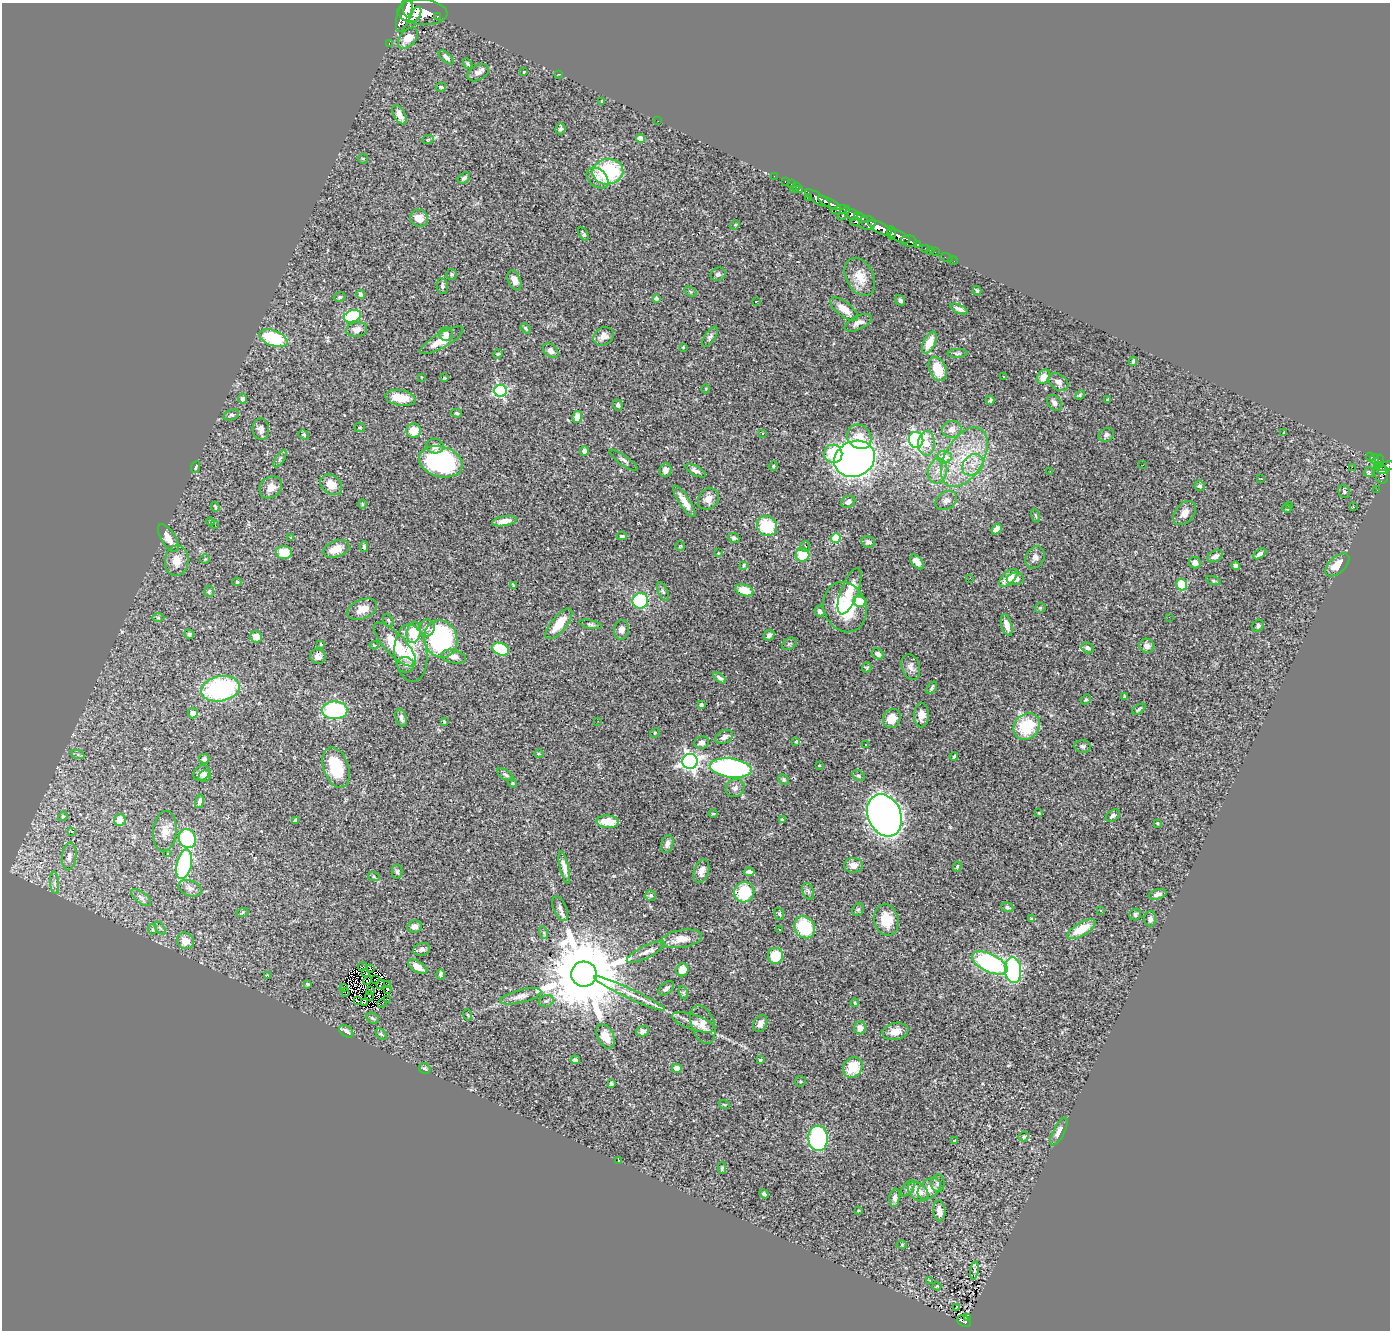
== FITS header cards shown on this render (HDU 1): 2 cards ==
NAXIS1  =                 1388
NAXIS2  =                 1328

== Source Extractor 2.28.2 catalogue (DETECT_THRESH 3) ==
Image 1388 x 1328 px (HDU 1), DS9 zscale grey, 1 PNG px = 1 image px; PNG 1392 x 1332 px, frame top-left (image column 1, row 1328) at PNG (2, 3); each listed source drawn as its Kron ellipse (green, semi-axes under 4 px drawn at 4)
Background 0.853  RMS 0.038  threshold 0.115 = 3 sigma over >= 5 px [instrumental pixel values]
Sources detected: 386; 2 with non-positive FLUX_AUTO (blend fragments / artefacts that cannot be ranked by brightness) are neither listed nor drawn; the other 384 listed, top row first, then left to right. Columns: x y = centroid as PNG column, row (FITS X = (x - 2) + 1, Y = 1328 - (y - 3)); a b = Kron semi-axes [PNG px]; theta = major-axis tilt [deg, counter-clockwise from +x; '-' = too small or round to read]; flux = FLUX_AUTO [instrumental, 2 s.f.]
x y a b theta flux
408 8 9 5 -86 1400
422 12 25 12 -4 4000
404 13 19 6 73 2000
415 15 8 5 57 1200
437 16 3 2 - 76
408 38 12 8 47 34
389 44 3 2 - 15
446 57 9 4 -42 9.5
468 64 6 4 -59 3.7
524 72 3 2 - 2.1
478 73 11 7 30 12
558 74 3 2 - 3.1
441 87 5 4 - 3.2
602 101 3 2 - 2.4
399 115 10 5 -62 20
658 121 2 2 - 3.3
560 129 5 5 - 5.9
428 139 6 3 20 2.5
640 139 4 4 - 34
363 159 5 5 - 3.1
608 172 15 12 9 200
774 176 2 2 - 5.6
464 178 7 5 36 7.4
597 178 12 9 -43 18
785 182 3 2 - 17
791 184 2 2 - 11
796 187 3 2 - 28
793 190 3 2 - 42
800 190 3 3 - 28
809 198 2 2 - 6.3
817 198 14 5 -32 1000
829 203 13 4 -27 770
840 210 9 4 11 240
844 213 8 4 52 320
852 214 6 5 - 330
419 218 9 8 - 23
861 218 7 3 -29 310
855 222 5 3 - 130
867 223 8 7 - 570
735 225 5 4 - 2.8
880 228 12 5 -28 1500
891 233 7 4 -85 380
583 234 7 3 -62 5.6
899 236 12 5 -26 790
909 241 8 6 -17 180
917 244 3 3 - 120
926 248 3 3 - 26
930 250 3 2 - 15
935 252 2 2 - 6.4
946 257 6 3 -18 11
953 261 5 2 - 8.2
451 274 5 5 - 3.9
718 274 8 6 26 7.4
860 277 20 13 -63 44
514 280 10 6 -66 17
442 286 8 5 -81 6.4
977 291 5 3 - 3.3
691 292 7 4 -32 3.4
361 294 4 4 - 8.7
340 297 6 4 15 4.2
656 298 4 4 - 5.8
900 300 6 4 -50 6.2
756 301 3 3 - 9.6
844 309 17 7 -38 29
959 309 9 4 -22 9.2
352 316 9 6 17 150
858 323 15 6 25 15
526 328 5 3 - 3.7
357 330 10 7 8 15
446 334 7 6 - 12
603 336 10 8 33 17
710 337 11 5 56 7.6
273 338 15 7 -21 160
442 340 24 7 30 39
929 343 12 6 63 40
683 347 4 3 - 2
551 351 9 6 -40 11
958 353 10 4 2 5.6
498 354 5 4 - 2.9
1133 361 4 3 - 3.7
938 369 13 8 -65 61
421 377 3 2 - 1.7
1004 377 3 3 - 11
1044 377 8 5 54 24
445 378 4 2 - 1.9
1058 382 11 7 -37 12
706 389 4 3 - 2
501 391 6 6 - 380
1080 395 5 3 - 2.7
400 398 15 7 -9 50
242 399 5 4 - 9.2
990 400 4 3 - 4.2
1108 400 3 3 - 3.9
1054 403 9 6 -55 10
618 405 5 5 - 7.1
456 413 5 4 - 3.6
231 415 8 5 19 5
577 417 6 5 - 31
360 427 5 4 - 3.2
261 429 11 8 -84 13
952 430 10 8 11 19
414 431 7 7 - 40
762 433 3 3 - 6.9
1284 433 3 2 - 2.5
304 435 6 4 -38 3.7
1106 435 8 6 28 6.7
859 437 13 11 -47 45
916 440 8 7 - 570
926 443 12 8 87 36
435 446 9 7 -9 12
584 451 5 4 - 8.3
833 454 9 9 - 68
944 457 7 6 - 34
964 457 33 19 60 130
1370 457 4 3 - 48
280 459 10 4 56 4.8
855 459 21 17 23 1700
1375 459 5 4 - 140
624 460 17 4 -35 8.6
1379 461 7 4 75 120
441 462 22 15 -16 360
973 465 12 9 48 28
1143 465 3 2 - 1.8
773 466 5 4 - 3.1
1386 466 9 4 9 370
196 467 6 4 70 3.9
1352 467 2 2 - 1400
1382 469 6 2 -23 170
665 470 7 6 - 14
695 471 11 5 -28 10
937 471 12 9 75 24
1050 471 2 2 - 1.7
1369 472 5 5 - 3.5
1381 473 11 6 -74 380
1261 479 3 2 - 2.8
331 485 12 9 -40 33
1200 486 5 5 - 5.8
271 487 12 10 40 24
1377 490 2 2 - 4.9
1344 492 7 5 -57 4.8
708 499 11 9 49 21
946 500 12 8 34 15
684 501 18 5 -56 30
848 502 7 5 26 10
362 504 5 3 - 2.3
1289 506 3 3 - 2.5
215 507 5 3 - 3.1
1353 507 3 3 - 2.8
1287 509 4 3 - 3.2
1185 513 14 9 50 23
1036 516 7 3 -71 3.5
211 521 4 4 - 3.3
504 521 12 5 9 20
215 525 3 2 - 4
767 526 10 9 - 110
996 529 6 4 52 19
622 536 5 3 - 4.8
291 537 3 3 - 8.7
168 538 15 7 -58 23
734 538 6 5 - 8.4
836 538 5 5 - 97
868 542 7 5 -11 7.5
680 546 5 5 - 2.5
805 546 5 5 - 4.7
364 547 5 4 - 4.1
336 549 13 8 20 34
284 553 8 6 -6 43
718 553 3 2 - 2
1260 554 7 4 33 8.4
802 555 7 6 - 70
1215 556 8 5 27 9.9
1035 557 11 9 62 12
205 559 5 4 - 2.6
177 561 15 12 86 33
917 562 8 5 -49 18
1195 563 6 5 - 15
744 565 4 4 - 2.9
1337 565 14 8 42 34
1236 566 4 4 - 14
970 578 2 2 - 1.8
1008 578 11 6 43 37
1015 579 8 6 4 16
1213 580 7 3 -19 3.6
237 582 5 4 - 3.6
513 585 4 2 - 2.7
1182 585 6 5 - 69
744 590 9 5 -18 39
209 591 6 5 - 4.5
663 591 10 4 -66 4.9
850 591 25 8 69 41
640 601 8 7 - 160
860 601 6 5 - 54
845 607 26 21 -69 140
1040 608 5 5 - 3.6
362 609 16 9 22 27
820 611 6 4 -66 6.9
158 617 6 4 0 3.9
1169 617 2 2 - 1.5
388 620 7 4 -60 4.3
559 624 19 7 50 50
590 624 11 4 -12 5.2
1007 625 11 5 -74 21
1258 626 6 5 - 5.7
427 628 8 7 - 11
621 630 10 7 80 14
414 632 11 7 80 100
189 634 5 4 - 4.5
769 635 6 4 44 8
256 637 6 6 - 22
441 639 19 16 -69 370
321 644 3 2 - 2
395 644 29 10 -46 100
789 644 7 5 34 4.8
374 645 4 3 - 2.6
1147 646 7 7 - 11
1088 648 6 5 - 8.2
501 649 9 6 -23 130
411 653 29 16 -84 70
878 654 6 5 - 9.1
318 657 8 7 - 11
454 657 13 6 -11 15
406 665 8 8 - 12
867 667 5 4 - 3.4
911 667 13 9 -71 15
720 678 7 4 -34 6.6
932 688 7 3 53 4.6
220 689 19 12 11 370
1124 696 3 3 - 2.8
1086 699 5 4 - 3.4
701 705 4 3 - 4.1
1139 709 7 3 36 4.7
335 710 12 9 2 250
193 713 5 5 - 13
921 715 12 7 89 20
401 718 9 5 -73 8.9
892 719 10 8 56 41
444 721 4 2 - 2.1
598 721 2 2 - 4.5
1027 726 14 12 44 110
655 733 5 4 - 2.7
724 737 9 6 29 11
796 741 4 3 - 1.9
702 743 7 6 - 11
866 744 3 2 - 2.5
1083 746 8 6 -11 6.9
539 754 5 3 - 2.6
78 755 7 4 -19 4.4
954 756 4 3 - 4.1
204 759 5 4 - 5
690 761 7 7 - 990
819 765 3 3 - 40
336 767 21 12 -71 100
731 768 21 9 -7 540
201 773 9 7 39 12
505 775 9 4 -33 6
205 776 6 5 - 5.7
858 776 7 5 -36 5.1
784 780 6 4 -46 4.2
512 783 4 4 - 2.8
735 788 10 8 38 12
199 801 7 4 74 6.9
1039 813 4 2 - 2
713 814 5 3 - 2.5
884 815 22 16 -66 1900
1113 815 8 5 33 9.2
63 816 5 4 - 2.8
120 820 6 6 - 27
783 820 4 3 - 5
295 821 4 3 - 3.5
608 822 11 6 -3 56
1157 823 3 2 - 2.2
72 831 3 2 - 6.2
165 831 20 11 85 31
187 838 9 8 - 170
667 844 9 6 72 11
168 853 3 2 - 3.7
69 856 14 7 84 13
184 864 15 7 77 250
853 865 9 7 5 18
957 866 5 4 - 2.7
564 867 16 4 -77 17
701 871 12 7 74 17
397 872 7 5 -88 5.5
749 872 5 3 - 6.4
374 877 6 4 -20 3.6
55 883 11 4 -85 8.6
190 888 12 7 -18 12
808 891 9 5 -69 7.1
744 892 10 10 - 110
1158 894 9 5 14 9.1
651 895 5 5 - 4.7
141 898 12 5 -38 8.1
1007 907 6 4 -15 5.3
560 908 13 6 -67 11
858 909 7 5 67 4.2
1100 910 4 4 - 3.4
242 913 6 4 21 3.4
779 914 6 4 -68 3.6
1135 915 6 5 - 7.1
1031 919 4 3 - 2.7
1150 919 7 6 - 10
886 920 16 12 -76 61
415 927 7 6 - 14
805 927 11 9 -54 150
160 928 7 3 -53 3
152 929 5 3 - 2.9
1081 929 16 6 30 62
780 930 3 3 - 5.4
544 933 6 4 -73 3.6
681 939 21 9 9 38
185 941 9 8 - 29
422 949 8 6 16 9.8
646 952 21 6 27 17
776 956 8 7 - 63
990 963 19 9 -26 340
362 966 4 2 - 2.1
418 967 10 5 -31 30
371 968 4 2 - 1.1
682 970 6 6 - 34
1013 970 13 8 -85 360
366 973 4 2 - 1.6
584 974 12 12 - 44000
267 975 3 3 - 2.3
441 975 5 3 - 5.5
367 980 5 2 - 2
375 980 3 2 - 1.2
307 984 4 3 - 3.9
380 984 5 2 - 2.4
388 984 3 2 - 1.2
344 987 3 2 - 1.8
666 988 9 5 38 8.4
388 989 2 2 - 2.2
371 990 4 3 - 1.3
345 992 4 2 - 6
630 993 39 5 -25 37
684 993 7 4 -71 4.1
370 996 4 2 - 3.2
521 996 21 6 14 19
387 999 3 2 - 3.1
357 1001 3 2 - 3.1
546 1001 8 5 15 6.7
365 1002 2 2 - 3
855 1003 4 4 - 2.4
382 1004 5 2 - 2.6
468 1015 6 3 -71 2.8
372 1018 6 5 - 5.5
694 1022 23 7 -18 26
760 1023 9 6 62 12
703 1024 20 11 -72 27
860 1028 6 6 - 19
346 1031 8 5 -35 13
643 1031 6 5 - 9.6
895 1031 13 8 10 27
381 1034 6 4 -44 3.8
605 1036 13 8 -64 35
575 1060 5 4 - 6.3
760 1060 3 3 - 3.1
853 1067 11 9 49 60
677 1068 5 4 - 14
425 1069 6 5 - 5.3
800 1081 5 5 - 3.4
611 1084 3 3 - 4
724 1104 6 3 -20 2.6
1059 1132 15 5 63 17
1024 1137 5 5 - 3.9
818 1138 13 10 -87 470
955 1141 3 3 - 4.6
618 1160 2 2 - 1.6
722 1168 6 4 88 3.9
938 1183 9 7 -87 7.5
908 1188 9 5 53 7
929 1189 13 9 40 32
918 1191 11 8 -41 31
764 1194 5 4 - 5.7
895 1198 9 5 84 9.3
858 1211 4 2 - 2.1
939 1211 10 6 -84 18
902 1245 5 3 - 2.8
974 1270 9 4 81 5.4
929 1280 4 3 - 2.6
937 1286 4 4 - 2.6
956 1308 4 2 - 2.7
967 1318 4 2 - 13
964 1321 7 5 -28 110
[2 non-positive-flux detections neither listed nor drawn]